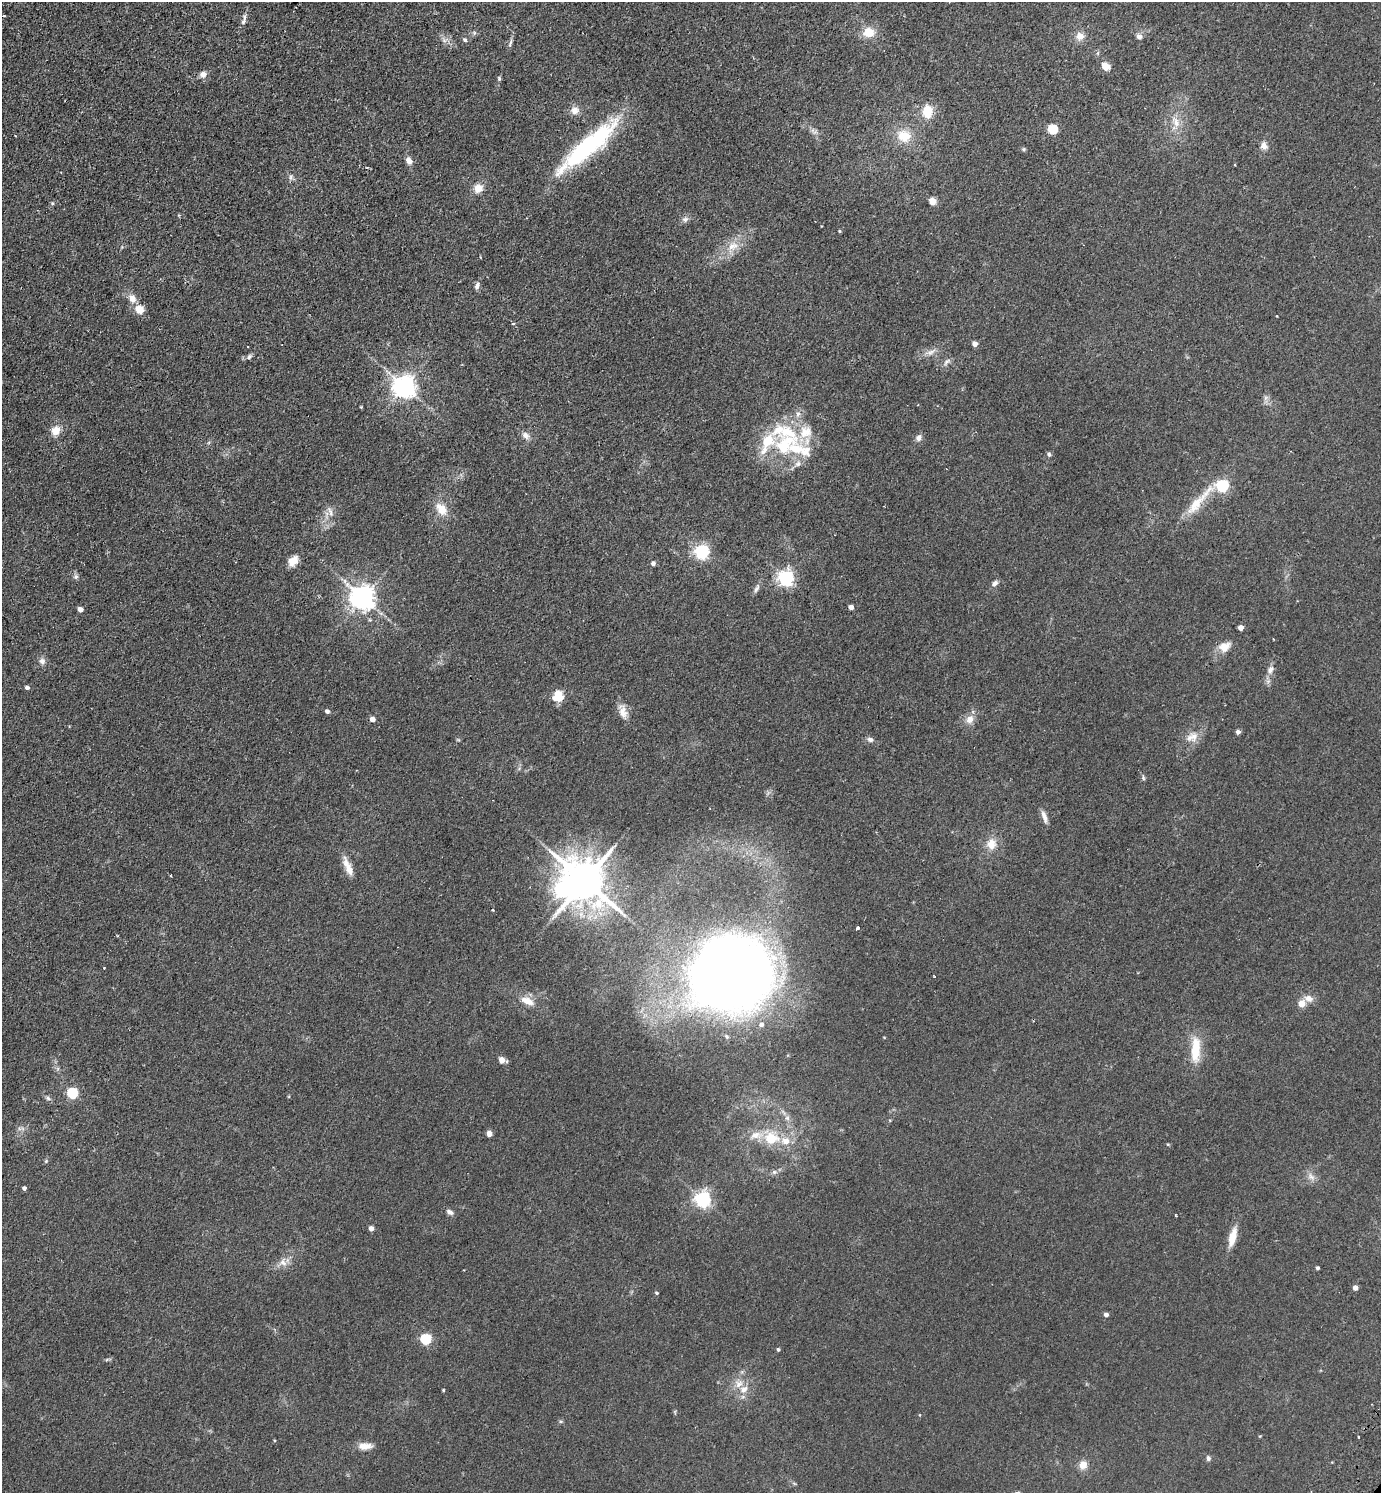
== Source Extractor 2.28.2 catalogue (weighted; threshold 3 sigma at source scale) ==
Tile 11 of 4 x 4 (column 3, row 3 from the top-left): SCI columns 3101-4479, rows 1533-3023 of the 6059 x 6046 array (HDU 1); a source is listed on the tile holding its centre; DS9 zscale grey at full resolution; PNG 1383 x 1495 px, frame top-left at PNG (2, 2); no overlay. Shown black and unused: <1% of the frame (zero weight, under 2 of 3 exposures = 3% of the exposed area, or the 3 px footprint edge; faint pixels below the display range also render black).
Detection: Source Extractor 2.28.2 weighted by HDU 2 'WHT'; one run over the whole footprint, this tile lists its part. Background 0.0273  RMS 0.0043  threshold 0.0193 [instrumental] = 3 sigma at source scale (4.5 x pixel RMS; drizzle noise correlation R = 1.50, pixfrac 1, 0.05/0.05 arcsec/px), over >= 5 px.
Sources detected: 126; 2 inside a brighter object's white glare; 2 cosmic-ray / hot-pixel residue — not listed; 9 inside a brighter listed object's ellipse — not listed separately; the other 113 listed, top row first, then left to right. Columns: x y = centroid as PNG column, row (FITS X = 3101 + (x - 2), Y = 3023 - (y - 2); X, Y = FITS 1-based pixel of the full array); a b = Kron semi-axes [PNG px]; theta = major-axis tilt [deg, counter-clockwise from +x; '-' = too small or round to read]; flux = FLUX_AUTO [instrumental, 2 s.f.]
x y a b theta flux
243 22 9 6 69 1.2
869 32 15 12 0 6.4
474 33 6 4 72 0.62
1080 36 11 10 - 3.3
1139 37 5 5 - 2.6
444 40 7 5 -45 1.2
465 40 5 5 - 0.89
510 43 10 4 70 1.1
1105 66 5 4 - 12
203 74 8 7 - 2.3
499 79 6 4 -87 0.67
575 110 11 10 - 3
927 111 17 13 80 7.7
1176 123 12 10 -84 3.8
1052 129 5 5 - 26
904 136 18 15 -21 9.3
588 146 77 17 41 56
1264 146 9 8 - 2.2
1024 149 6 4 90 0.55
409 161 9 6 -61 2.6
291 177 9 5 81 1.2
478 188 10 10 - 4.2
932 201 5 4 - 9.1
52 203 6 4 70 0.63
685 219 8 7 - 1.5
840 231 4 4 - 0.49
733 246 15 11 19 5.4
477 286 8 5 71 1.8
132 298 12 9 -68 3.5
139 309 5 5 - 15
513 324 4 3 - 0.82
975 344 4 4 - 3.1
248 346 3 3 - 0.89
931 352 16 6 34 2.3
249 357 7 6 - 0.93
947 362 12 5 41 1.4
405 387 7 7 - 340
1265 398 7 4 71 1
361 407 4 3 - 0.37
56 430 12 10 57 4.3
526 435 10 8 -59 2.2
919 438 10 7 73 1.7
785 445 42 27 37 32
1049 454 5 5 - 0.95
1222 486 6 5 - 51
1198 501 58 11 48 13
441 509 16 11 -53 6
330 512 16 5 -64 2.1
701 552 6 6 - 97
293 561 13 9 50 4.5
653 563 5 4 - 1.7
76 577 7 6 - 1
786 578 6 6 - 110
994 583 9 6 49 1.6
756 588 13 5 63 1.5
363 598 8 7 - 400
851 607 4 4 - 3
80 609 4 4 - 3
1240 628 4 4 - 3.2
1224 646 17 12 26 4.7
42 661 9 8 - 1.9
1270 670 13 8 72 2.4
27 687 5 4 - 1.3
558 696 14 13 - 5.5
327 711 4 4 - 1.5
623 712 17 10 -80 4
372 719 4 4 - 3.5
970 720 10 10 - 3.4
1238 732 5 4 - 1.4
1192 737 17 12 9 4.4
870 739 8 6 -23 1.4
1143 778 7 5 -71 0.73
1044 817 17 6 -73 2.4
991 844 13 12 - 5.3
348 867 26 7 -67 4.8
585 881 14 10 -47 1800
493 910 3 2 - 0.36
857 928 4 3 - 2
727 973 61 55 11 630
1309 998 12 9 -22 2.9
527 1001 17 9 -23 4.9
1302 1004 5 5 - 6.2
761 1025 7 6 - 1.6
1196 1049 32 11 87 11
502 1060 5 4 - 5.3
72 1093 5 5 - 36
48 1098 8 5 -31 0.94
787 1118 7 6 - 1.3
489 1134 4 4 - 4.1
756 1135 18 10 7 5.2
771 1138 14 11 -10 12
786 1141 10 8 -9 4.2
46 1161 5 5 - 0.5
774 1172 6 6 - 1.1
1311 1177 12 8 -38 2.4
24 1188 4 4 - 1.4
702 1199 6 6 - 120
450 1212 10 6 -34 1.4
1175 1215 4 2 - 0.37
371 1228 4 4 - 3.1
1232 1237 21 8 76 6.6
283 1262 11 8 -43 2.7
1317 1268 4 3 - 0.95
1355 1288 4 4 - 2.7
657 1293 4 3 - 0.6
1106 1315 4 4 - 1.7
425 1339 5 5 - 34
778 1349 4 4 - 0.7
744 1389 12 10 34 4
443 1390 4 3 - 0.41
365 1446 18 9 1 3.6
1208 1458 8 6 -74 0.97
1083 1465 10 9 - 3.6